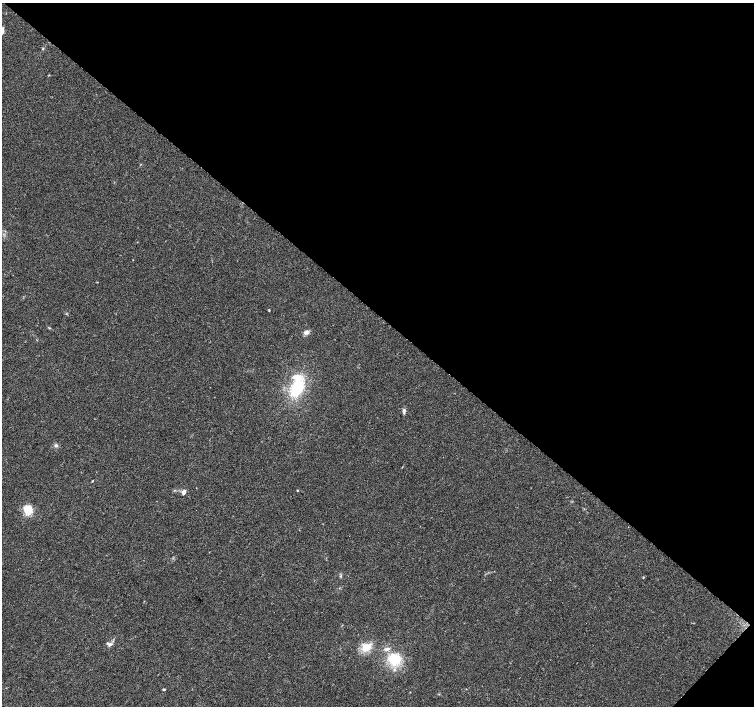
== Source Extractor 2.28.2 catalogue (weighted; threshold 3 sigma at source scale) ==
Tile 8 of 4 x 4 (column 4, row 2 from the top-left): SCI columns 4517-6019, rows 3049-4455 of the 6019 x 6031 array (HDU 1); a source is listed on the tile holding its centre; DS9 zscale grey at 2 x 2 block average (1 PNG px = mean of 2 x 2 image px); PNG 756 x 708 px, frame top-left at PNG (2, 3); no overlay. Shown black and unused: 45% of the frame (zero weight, under 2 of 3 exposures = <1% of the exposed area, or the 3 px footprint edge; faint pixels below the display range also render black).
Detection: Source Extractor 2.28.2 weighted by HDU 2 'WHT'; one run over the whole footprint, this tile lists its part. Background 0.0471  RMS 0.0062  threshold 0.0278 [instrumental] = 3 sigma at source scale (4.5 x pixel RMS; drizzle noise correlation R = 1.50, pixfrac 1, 0.0396/0.0396 arcsec/px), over >= 5 px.
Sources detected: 16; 3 inside a brighter listed object's ellipse — not listed separately; the other 13 listed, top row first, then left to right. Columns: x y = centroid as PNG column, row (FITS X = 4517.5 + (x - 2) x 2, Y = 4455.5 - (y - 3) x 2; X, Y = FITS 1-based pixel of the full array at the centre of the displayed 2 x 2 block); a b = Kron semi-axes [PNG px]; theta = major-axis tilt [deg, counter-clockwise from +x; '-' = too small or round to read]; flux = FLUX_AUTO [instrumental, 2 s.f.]
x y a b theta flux
269 310 3 2 - 0.96
306 332 7 5 -17 4.5
297 388 17 10 67 73
404 411 7 4 -85 3.3
56 445 6 4 0 2.9
92 481 4 2 - 0.91
297 490 2 2 - 1.1
184 491 5 4 - 3.4
28 510 8 6 -72 32
110 644 7 5 25 4.4
366 647 6 4 17 33
394 659 17 16 - 43
164 689 4 3 - 1.4